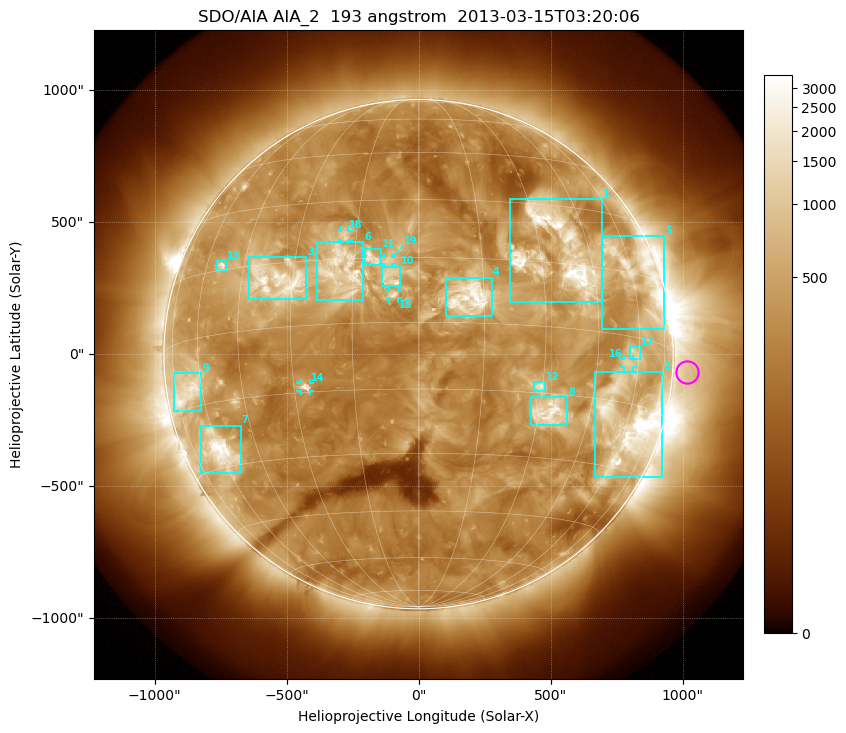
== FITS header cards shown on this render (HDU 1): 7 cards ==
TELESCOP= 'SDO/AIA'
INSTRUME= 'AIA_2'
WAVELNTH=                  193
WAVEUNIT= 'angstrom'
DATE-OBS= '2013-03-15T03:20:06.84'
CTYPE1  = 'HPLN-TAN'
CTYPE2  = 'HPLT-TAN'

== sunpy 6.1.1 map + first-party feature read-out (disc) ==
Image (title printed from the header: SDO/AIA AIA_2  193 angstrom  2013-03-15T03:20:06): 1024 x 1024 px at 2.4 arcsec/px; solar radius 965 arcsec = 402 px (full disc in frame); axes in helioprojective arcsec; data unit not stated in the header (colour bar unlabelled)
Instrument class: DISC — disc imager (sunpy class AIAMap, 193 A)
Bright regions (active regions / flare kernels): reference = the median radial profile (limb darkening/brightening removed); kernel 9 px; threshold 5 sigma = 703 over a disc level ~301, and >= 1.15x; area >= 12 px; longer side >= 10 px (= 24 arcsec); searched inside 0.97 R_sun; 19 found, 19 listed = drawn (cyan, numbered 1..; 5 of them under ~33 arcsec drawn as corner ticks so the feature stays visible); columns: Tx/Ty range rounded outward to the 5 arcsec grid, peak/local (2 s.f.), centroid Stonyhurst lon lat
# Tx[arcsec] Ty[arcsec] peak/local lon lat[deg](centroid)
1 345..695 195..590 16 +36 +18
2 665..925 -465..-65 21 +60 -20
3 -645..-425 205..370 11 -34 +11
4 105..280 145..290 9.9 +12 +6
5 690..930 95..450 7 +63 +15
6 -385..-205 205..425 6.5 -18 +12
7 -825..-675 -450..-270 12 -60 -26
8 425..565 -270..-160 8.8 +33 -19
9 -930..-820 -215..-70 6.2 -67 -11
10 -140..-70 260..330 5.9 -6 +10
11 -205..-140 335..400 5.1 -11 +15
12 440..480 -140..-105 6.2 +29 -14
13 -765..-730 320..355 6.6 -53 +16
14 -450..-410 -140..-110 5.7 -27 -14
15 -110..-80 210..240 5.5 -6 +6
16 775..810 -50..-20 3.9 +56 -6
17 800..840 -20..30 3.9 +58 -4
18 -295..-265 435..470 4.1 -18 +21
19 -135..-100 340..370 3.5 -7 +14
Off-limb structures (1.02-1.3 R_sun): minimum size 162 px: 2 found; the strongest spans PA ~230..300 deg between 1.02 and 1.3 R_sun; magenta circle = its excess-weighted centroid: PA ~265 deg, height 1.06 R_sun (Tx ~1015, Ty ~-70 arcsec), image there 1.7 x the reference